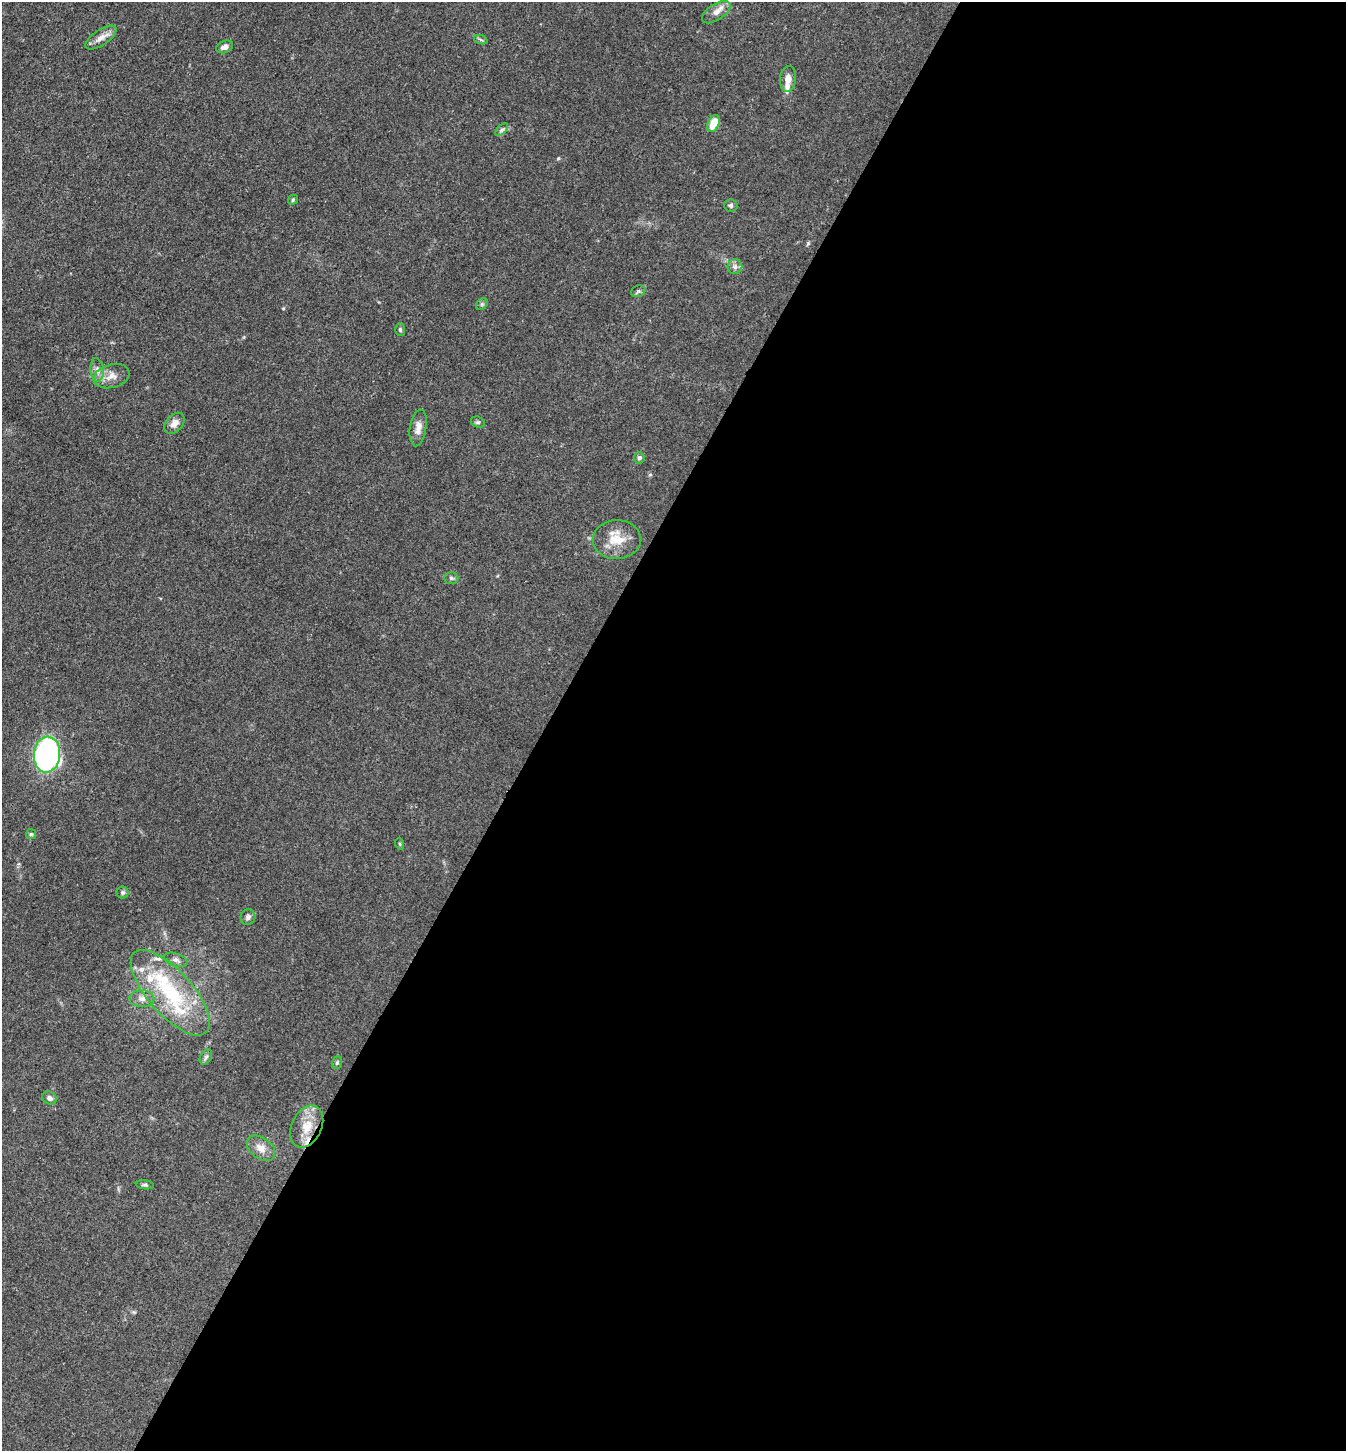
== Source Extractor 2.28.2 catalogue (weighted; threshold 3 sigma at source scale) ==
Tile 12 of 4 x 4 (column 4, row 3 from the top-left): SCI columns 4317-5660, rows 1452-2900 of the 5807 x 5801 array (HDU 1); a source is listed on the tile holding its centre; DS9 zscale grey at full resolution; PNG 1348 x 1453 px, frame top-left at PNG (2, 2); each listed source drawn as its Kron ellipse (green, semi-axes under 4 px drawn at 4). Shown black and unused: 59% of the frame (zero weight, under 3 of 4 exposures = <1% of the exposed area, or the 3 px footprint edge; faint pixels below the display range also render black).
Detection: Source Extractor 2.28.2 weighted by HDU 2 'WHT'; one run over the whole footprint, this tile lists its part. Background 0.0739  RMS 0.0061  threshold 0.0276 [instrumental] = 3 sigma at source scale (4.5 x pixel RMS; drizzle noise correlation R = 1.50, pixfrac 1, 0.05/0.05 arcsec/px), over >= 5 px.
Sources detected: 43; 8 inside a brighter listed object's ellipse — not listed separately; the other 35 listed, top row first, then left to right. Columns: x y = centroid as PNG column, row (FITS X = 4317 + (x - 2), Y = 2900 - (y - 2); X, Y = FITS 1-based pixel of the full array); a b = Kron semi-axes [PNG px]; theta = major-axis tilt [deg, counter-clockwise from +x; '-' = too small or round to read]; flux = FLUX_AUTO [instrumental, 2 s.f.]
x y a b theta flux
716 12 16 8 34 4.7
101 37 18 7 34 5.2
481 40 7 4 -19 1.1
225 47 9 6 21 2.5
788 79 13 8 85 5
714 123 9 5 65 13
502 130 8 4 45 1.4
293 200 5 4 - 0.85
731 205 7 6 - 1.4
735 267 7 7 - 2.3
638 291 7 5 21 1.3
482 304 6 5 - 1.1
400 330 6 5 - 1.1
97 370 12 6 -84 3.2
112 376 18 11 15 6.8
478 422 7 5 -19 1.2
174 423 12 8 47 4.5
418 428 18 8 82 5.3
639 458 5 5 - 1.6
617 540 24 19 1 14
451 578 7 6 - 1.3
47 754 18 13 84 140
31 834 5 5 - 0.97
400 844 6 3 -71 0.72
123 892 6 6 - 1.2
248 917 8 7 - 2
176 960 12 6 -19 2.5
170 993 54 22 -48 54
142 999 12 8 -2 3.8
206 1057 8 5 59 1.5
337 1063 6 5 - 1.1
50 1098 7 6 - 2.1
307 1127 22 15 65 13
261 1148 16 10 -36 5.8
145 1185 9 4 -6 1.2